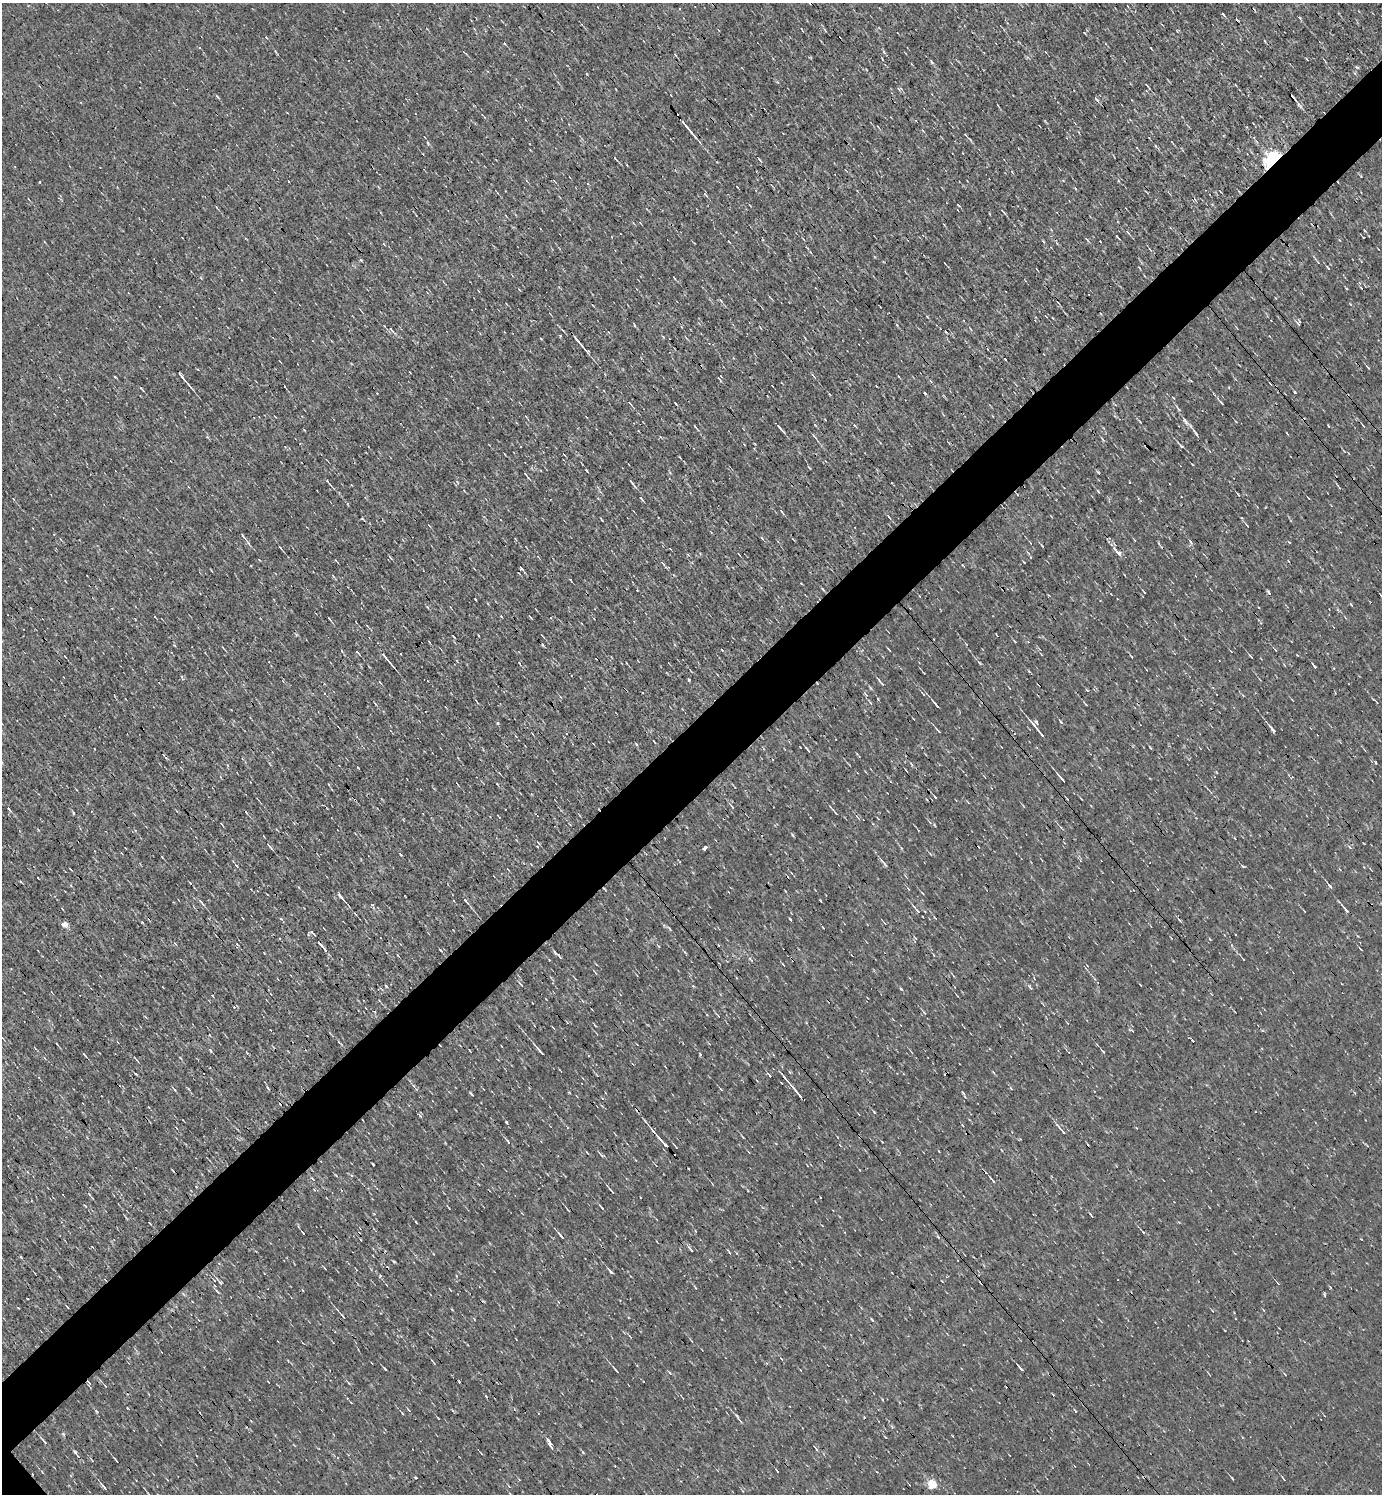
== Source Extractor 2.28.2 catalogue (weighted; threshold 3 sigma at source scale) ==
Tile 10 of 4 x 4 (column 2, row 3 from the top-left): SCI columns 1533-2912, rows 1493-2984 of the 5968 x 5969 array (HDU 1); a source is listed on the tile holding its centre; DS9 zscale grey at full resolution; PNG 1384 x 1496 px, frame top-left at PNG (2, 3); no overlay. Shown black and unused: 5% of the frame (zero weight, under 3 of 4 exposures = <1% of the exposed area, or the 3 px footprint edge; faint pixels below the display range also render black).
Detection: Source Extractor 2.28.2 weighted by HDU 2 'WHT'; one run over the whole footprint, this tile lists its part. Background 0.00165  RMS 0.04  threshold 0.178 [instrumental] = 3 sigma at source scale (4.5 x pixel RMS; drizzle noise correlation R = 1.50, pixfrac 1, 0.05/0.05 arcsec/px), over >= 5 px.
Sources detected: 210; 17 cosmic-ray / hot-pixel residue — not listed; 1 inside a brighter listed object's ellipse — not listed separately; the other 192 listed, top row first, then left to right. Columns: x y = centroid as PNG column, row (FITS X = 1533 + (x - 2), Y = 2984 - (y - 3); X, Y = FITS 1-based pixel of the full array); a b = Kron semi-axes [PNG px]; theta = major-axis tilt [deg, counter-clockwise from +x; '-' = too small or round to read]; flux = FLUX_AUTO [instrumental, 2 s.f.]
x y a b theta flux
1223 14 4 3 - 5.2
1084 32 4 3 - 3.3
1265 41 5 3 - 3.5
199 47 4 3 - 4.7
276 52 5 3 - 4.1
675 55 5 3 - 3.5
931 62 5 4 - 5.3
1147 85 8 2 -53 4.8
217 96 6 3 -46 5.2
1292 97 7 3 -43 16
1096 99 6 3 -46 7.3
1299 105 11 4 -50 9.6
687 127 21 2 -50 36
428 143 7 3 -59 5.5
1156 146 5 3 - 3.9
615 158 4 2 - 3.3
1273 160 6 5 - 2000
554 181 5 2 - 3.1
705 194 8 3 -49 5.5
1003 212 9 2 -48 5.4
1128 232 7 3 -55 5.4
1087 239 7 2 -50 4.5
729 242 3 2 - 2.6
1318 262 5 3 - 3.9
1328 267 6 3 -51 3.5
674 278 4 2 - 2.8
721 300 6 3 -46 4.9
1298 324 8 3 -59 6.6
634 325 5 3 - 3.7
392 330 13 4 -51 11
579 342 21 2 -49 29
813 375 8 3 -51 6.9
721 376 4 3 - 2.5
182 377 17 3 -51 18
141 388 6 2 -46 4.5
1295 392 4 3 - 3.7
925 393 4 2 - 3.8
630 403 6 2 -49 4.9
1221 403 8 2 -50 4.8
1178 409 11 4 -51 8.9
815 425 5 3 - 3.5
1363 426 6 2 -55 4.2
695 427 8 2 -52 5.9
780 428 11 2 -48 11
1195 433 12 4 -53 12
814 436 6 3 -45 4.8
1181 446 5 4 - 6.6
809 467 5 2 - 3.2
525 474 6 3 -46 4.4
328 482 9 2 -52 6.8
632 482 11 3 -54 9.4
1339 487 6 3 -46 4.3
1098 491 5 3 - 3.7
1238 495 6 2 -50 4.1
641 498 5 2 - 5.1
782 512 8 3 -52 5.6
889 516 8 2 -54 5.5
1247 526 6 2 -55 3.8
243 536 8 3 -47 9.2
762 538 6 3 -53 4.1
1041 545 5 3 - 3.7
280 548 4 3 - 4
1119 553 7 5 -54 13
739 554 4 2 - 2.8
1030 557 5 3 - 3.8
663 563 9 3 -50 6.1
521 568 5 4 - 6.5
801 583 3 2 - 3
761 587 4 3 - 3.9
823 589 6 3 -53 4.6
1144 592 5 2 - 3.8
1351 604 4 3 - 5.4
427 607 5 3 - 3.9
530 617 6 2 -45 3.1
329 618 5 2 - 3.8
174 645 4 2 - 3
223 648 4 2 - 3.5
342 651 5 3 - 3.1
357 652 4 3 - 17
1041 654 5 2 - 2.5
1131 656 4 2 - 3.1
1250 656 5 2 - 3.9
65 657 3 2 - 3.1
386 658 20 3 -51 21
519 663 4 3 - 2.9
980 663 7 4 -44 6
1314 666 7 2 -53 6.6
689 679 3 3 - 16
380 682 5 2 - 3.5
923 694 7 2 -45 3.7
878 699 3 2 - 3.1
870 703 5 4 - 5.3
936 704 8 2 -48 16
1061 722 5 3 - 4.6
1272 729 11 3 -51 15
938 731 9 2 -48 6
1041 733 16 3 -51 22
636 744 5 3 - 4.1
1150 747 4 2 - 3.2
807 749 7 2 -46 5.7
1061 778 13 2 -50 15
935 797 4 2 - 4.4
732 807 8 2 -54 5.9
9 809 6 3 -53 5.4
835 812 9 2 -45 5.7
269 846 11 3 -48 8
537 846 4 2 - 2.8
1349 847 6 3 -67 4.7
705 848 3 3 - 270
901 848 5 3 - 4.2
930 854 5 3 - 3
884 863 15 3 -50 13
1242 866 6 3 -36 5.1
38 878 3 2 - 6.4
1330 887 6 4 -52 8.5
604 889 6 2 -46 3.2
922 893 6 2 -46 3.4
340 896 12 4 -51 13
466 901 8 3 -48 8.4
821 901 3 2 - 2.9
201 902 12 4 -50 13
373 906 7 4 -71 8.1
916 909 14 4 -52 12
1346 910 12 4 -48 14
935 918 6 2 -44 3.3
790 919 4 3 - 3.1
64 924 5 4 - 38
321 946 7 3 -48 10
1361 949 5 2 - 3.4
440 950 5 2 - 3.8
560 956 10 3 -50 8.2
549 960 2 2 - 2.5
953 975 8 2 -46 4.4
386 986 4 3 - 3.4
1030 987 7 3 -45 5.7
901 989 5 3 - 3.5
924 1013 6 4 -57 5
595 1025 6 2 -45 3.5
553 1027 5 2 - 3
540 1051 16 3 -49 16
1103 1051 5 2 - 3.7
84 1054 5 2 - 4.3
135 1058 9 2 -45 4.9
135 1073 4 3 - 4
796 1092 25 3 -50 34
471 1094 7 2 -50 4.1
874 1112 5 3 - 3.6
506 1122 4 3 - 4
1062 1130 20 3 -49 15
508 1142 6 3 -61 8
662 1142 19 3 -49 27
676 1147 4 2 - 3.1
587 1153 5 2 - 3.9
602 1155 7 4 -34 6.2
373 1164 3 2 - 3.6
992 1180 12 3 -50 9.2
314 1190 4 4 - 3.4
611 1190 10 3 -50 7.7
601 1207 7 2 -49 5.8
1091 1215 7 2 -54 4
416 1222 4 2 - 2.4
1143 1232 5 3 - 4.6
561 1236 11 3 -50 11
691 1249 10 2 -51 6.8
394 1262 4 3 - 3.7
219 1264 5 3 - 3.7
611 1272 6 3 -41 7.7
219 1281 14 4 -50 9.2
343 1316 7 3 -55 5.5
872 1319 4 3 - 5
433 1362 7 2 -54 4
385 1369 4 2 - 4
1021 1369 6 2 -48 10
616 1370 9 3 -49 8.6
348 1382 6 3 -46 4.7
89 1383 8 4 -64 7.5
105 1386 5 2 - 3.4
408 1410 6 3 -50 4.3
1076 1411 3 3 - 18
402 1413 4 2 - 4
539 1413 2 2 - 3.5
438 1418 3 2 - 2.7
740 1421 8 3 -56 5.5
44 1441 10 3 -50 9.8
550 1444 14 4 -66 17
481 1453 5 2 - 3.2
77 1455 12 4 -46 10
116 1460 6 2 -53 3.9
778 1472 3 3 - 19
1232 1478 5 2 - 3.4
932 1484 5 5 - 190
104 1487 11 3 -48 8.6
Overlapping masked pixels (flux is a lower limit): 5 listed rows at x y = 1292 97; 1273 160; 604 889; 662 1142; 89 1383
Unlisted compact peaks at least as high as the median listed source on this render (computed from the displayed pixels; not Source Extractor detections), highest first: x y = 1186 422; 1268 592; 498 723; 700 1054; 1357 67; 1098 472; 63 1434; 311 932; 73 813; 583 1452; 792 835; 963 1093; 475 599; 380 1276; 210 1050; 587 74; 1324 1294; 897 325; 115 377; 401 855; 420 1116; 190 883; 586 470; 358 768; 884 52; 934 825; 871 688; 676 404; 162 857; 303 1233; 670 929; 89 1194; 1024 562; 879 680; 85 1206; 1289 542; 1117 236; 1328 426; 1029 671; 175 1090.